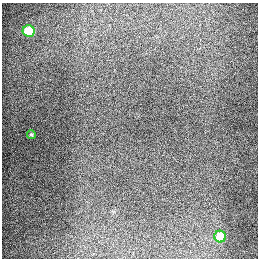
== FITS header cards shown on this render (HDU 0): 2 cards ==
NAXIS1  =                  256
NAXIS2  =                  256

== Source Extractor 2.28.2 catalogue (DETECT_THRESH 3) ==
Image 256 x 256 px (HDU 0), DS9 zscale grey, 1 PNG px = 1 image px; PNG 260 x 260 px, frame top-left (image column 1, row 256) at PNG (2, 3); each listed source drawn as its Kron ellipse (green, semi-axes under 4 px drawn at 4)
Background 1290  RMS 26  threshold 79.2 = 3 sigma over >= 5 px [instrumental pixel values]
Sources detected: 3; all 3 listed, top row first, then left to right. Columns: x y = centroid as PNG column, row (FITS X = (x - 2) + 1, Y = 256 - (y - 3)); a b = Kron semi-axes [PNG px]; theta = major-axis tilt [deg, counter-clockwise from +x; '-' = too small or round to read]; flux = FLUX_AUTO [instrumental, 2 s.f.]
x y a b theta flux
29 31 6 5 - 79000
31 135 4 3 - 2200
220 237 6 6 - 59000